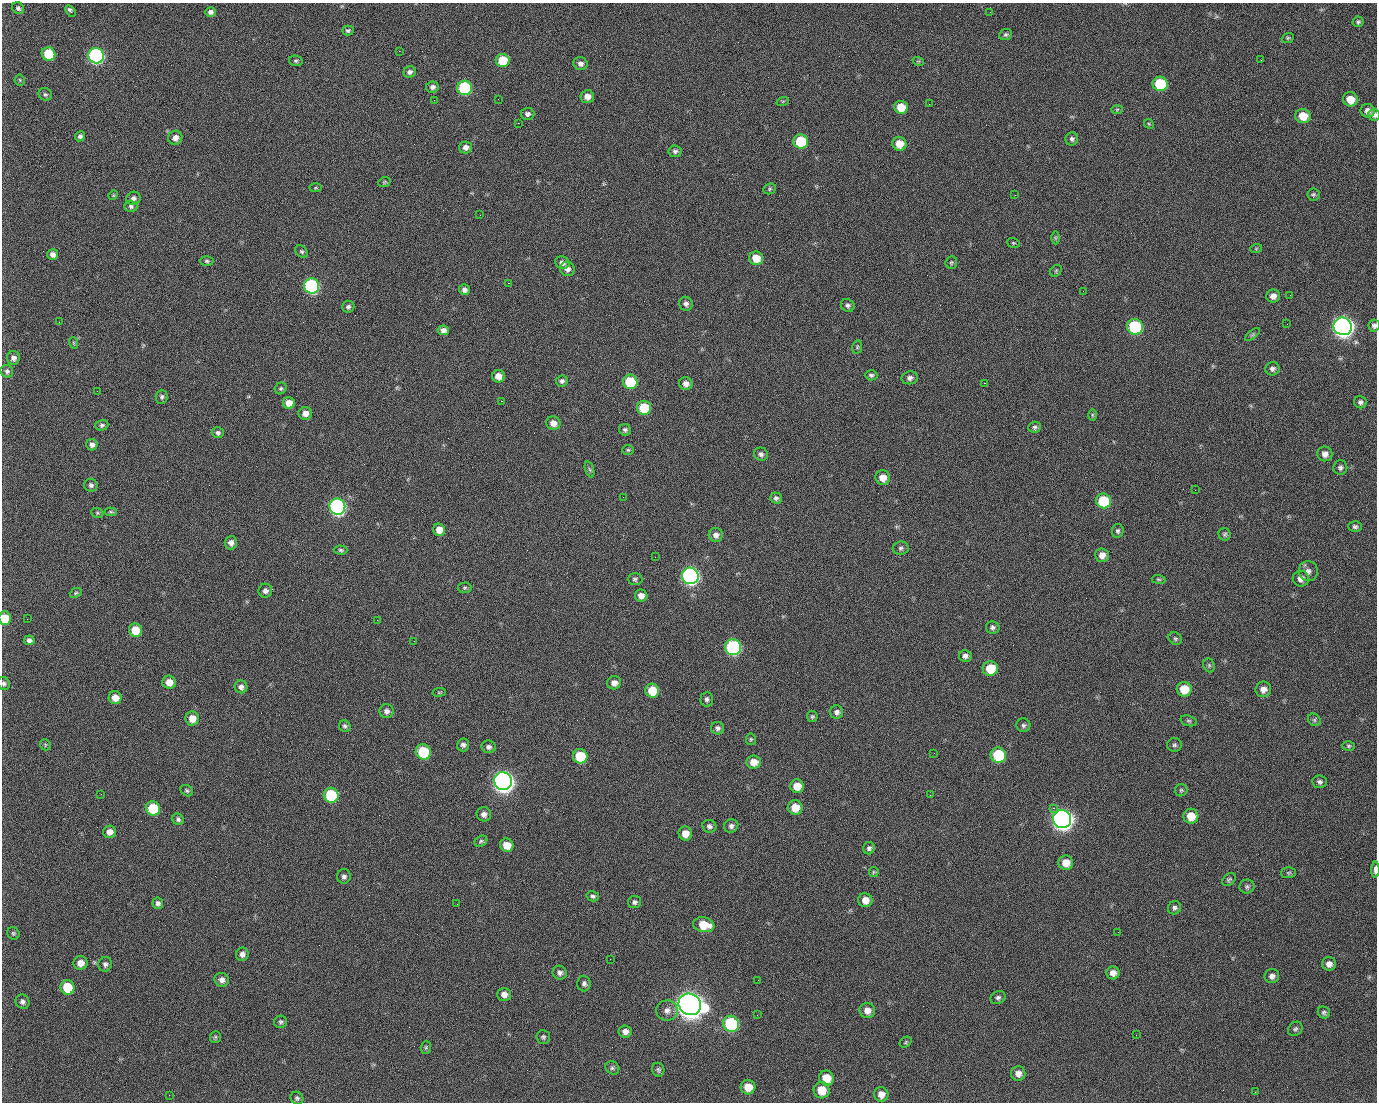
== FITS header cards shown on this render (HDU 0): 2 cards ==
NAXIS1  =                 1375 / length of data axis 1
NAXIS2  =                 1100 / length of data axis 2

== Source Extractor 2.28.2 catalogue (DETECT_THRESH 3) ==
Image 1375 x 1100 px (HDU 0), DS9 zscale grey, 1 PNG px = 1 image px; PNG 1379 x 1104 px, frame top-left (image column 1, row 1100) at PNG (2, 3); each listed source drawn as its Kron ellipse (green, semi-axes under 4 px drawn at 4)
Background 1450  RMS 29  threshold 86.4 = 3 sigma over >= 5 px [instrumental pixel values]
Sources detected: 258; all 258 listed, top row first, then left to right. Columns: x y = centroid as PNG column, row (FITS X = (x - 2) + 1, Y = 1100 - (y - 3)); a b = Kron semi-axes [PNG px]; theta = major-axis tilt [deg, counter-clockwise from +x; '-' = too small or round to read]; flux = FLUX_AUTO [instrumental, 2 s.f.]
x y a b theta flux
18 8 6 5 - 4.9e+03
71 11 6 3 -57 7.0e+03
211 12 5 5 - 6.7e+03
990 12 2 2 - 1.9e+03
1358 22 5 5 - 3.7e+03
348 31 6 5 - 3.7e+03
1006 35 7 5 23 3.7e+03
1288 38 6 5 - 2.7e+03
399 51 2 2 - 2.1e+04
48 54 7 6 - 7.5e+04
96 56 8 7 - 5.1e+05
503 60 7 6 - 5.9e+04
1261 60 2 2 - 8.9e+02
296 61 7 5 -13 3.5e+03
918 61 6 3 -18 2.1e+03
580 64 7 6 - 8.4e+03
410 72 6 5 - 6.2e+03
20 80 5 5 - 2.5e+03
1160 84 7 7 - 1.0e+05
432 87 6 6 - 6.7e+03
465 88 7 7 - 1.8e+05
45 94 7 6 - 4.1e+03
587 97 7 6 - 1.4e+04
498 99 2 2 - 1.1e+03
1350 99 7 7 - 2.6e+04
434 100 2 2 - 4.1e+03
783 101 6 4 18 2.4e+03
929 104 2 2 - 7.8e+02
901 107 7 6 - 3.6e+04
1117 109 6 4 2 2.4e+03
1368 111 7 7 - 1.0e+04
528 114 7 6 - 6.7e+03
1374 115 6 6 - 6.3e+03
1303 116 7 7 - 3.6e+04
518 123 2 2 - 2.3e+04
1149 124 5 4 - 2.6e+03
80 136 5 4 - 5.1e+03
175 138 7 7 - 1.1e+04
1072 139 6 6 - 5.5e+03
801 142 7 7 - 9.3e+04
899 144 7 6 - 3.1e+04
465 147 6 6 - 9.4e+03
675 151 6 5 - 5.3e+03
384 182 6 4 22 2.6e+03
315 188 6 3 1 2.1e+03
770 189 6 5 - 3.5e+03
1313 194 6 6 - 3.6e+03
113 195 5 4 - 2.1e+03
1015 195 2 2 - 6.9e+03
133 198 7 6 - 6.1e+03
131 206 6 5 - 4.8e+03
480 215 2 2 - 8.7e+02
1055 238 6 4 90 2.4e+03
1013 243 6 5 - 2.7e+03
1256 249 6 3 20 2.2e+03
302 251 7 5 -43 3.7e+03
53 254 5 5 - 8.7e+03
756 258 7 6 - 3.1e+04
207 261 7 4 -1 3.8e+03
951 262 6 5 - 3.0e+03
562 263 7 6 - 8.5e+03
567 269 7 7 - 9.2e+03
1056 271 6 5 - 3.0e+03
508 283 2 2 - 5.7e+04
312 286 8 7 - 3.2e+05
464 290 5 5 - 7.6e+03
1083 291 2 2 - 3.2e+03
1290 295 2 2 - 2.0e+03
1273 296 7 6 - 1.1e+04
686 304 7 6 - 6.5e+03
848 305 7 6 - 5.2e+03
348 307 6 6 - 5.3e+03
59 322 3 2 - 1.5e+03
1287 324 2 2 - 1.2e+03
1343 326 9 8 - 1.4e+06
1374 326 6 6 - 5.7e+03
1135 327 8 7 - 1.8e+05
443 330 6 5 - 9.5e+03
1252 335 9 4 39 3.3e+03
74 343 6 3 -71 2.2e+03
857 347 7 5 78 2.7e+03
13 358 7 6 - 8.9e+03
1272 369 7 6 - 5.9e+03
7 371 7 6 - 5.2e+03
871 375 6 5 - 4.0e+03
498 376 6 6 - 1.6e+04
910 378 8 6 10 7.5e+03
562 381 6 5 - 5.5e+03
630 382 7 7 - 9.4e+04
984 383 2 2 - 2.0e+04
686 384 7 6 - 1.1e+04
281 388 6 5 - 3.6e+03
97 391 2 2 - 1.3e+03
162 397 7 6 - 4.9e+03
501 401 3 2 - 5.9e+04
1360 402 6 6 - 5.3e+03
289 403 6 6 - 1.9e+04
644 408 7 7 - 6.9e+04
305 413 7 6 - 1.4e+04
1092 415 6 4 -89 2.4e+03
553 423 7 6 - 1.5e+04
102 425 6 5 - 4.9e+03
1035 427 6 5 - 4.2e+03
625 430 6 5 - 4.5e+03
218 433 6 5 - 4.9e+03
92 445 6 5 - 7.3e+03
628 450 6 5 - 3.0e+03
761 454 7 6 - 6.1e+03
1325 454 7 7 - 1.0e+04
1340 468 7 7 - 5.2e+03
590 469 8 3 -71 3.5e+03
883 478 7 7 - 2.1e+04
91 485 7 6 - 5.8e+03
1195 490 2 2 - 2.4e+03
623 497 2 2 - 3.2e+03
776 498 6 5 - 5.1e+03
1103 501 7 7 - 8.9e+04
337 507 8 8 - 5.6e+05
111 512 6 4 -3 2.8e+03
97 513 6 5 - 2.9e+03
1355 527 6 5 - 4.5e+03
439 530 6 6 - 2.0e+04
1118 531 7 5 77 4.4e+03
1225 534 6 6 - 3.7e+03
716 535 7 7 - 9.6e+03
231 543 6 6 - 1.0e+04
901 548 8 6 7 4.8e+03
341 550 6 4 -3 3.6e+03
1102 555 7 7 - 1.4e+04
655 557 2 2 - 9.3e+02
1308 571 10 9 - 9.7e+03
690 576 8 8 - 6.7e+05
635 579 7 6 - 4.5e+03
1158 579 7 4 -6 2.8e+03
1301 579 8 8 - 1.2e+04
465 588 7 5 3 3.7e+03
265 591 7 6 - 7.9e+03
76 593 6 4 23 2.8e+03
641 596 6 6 - 1.3e+04
5 618 6 6 - 4.1e+04
27 619 2 2 - 4.2e+03
377 620 2 2 - 1.1e+04
993 627 7 6 - 5.8e+03
135 630 7 6 - 4.0e+04
1175 639 7 6 - 3.8e+03
29 640 5 5 - 6.6e+03
414 641 2 2 - 7.6e+02
733 647 8 8 - 3.2e+05
965 656 6 6 - 7.2e+03
1209 665 7 5 -70 3.4e+03
990 669 7 7 - 4.5e+04
169 682 7 6 - 2.0e+04
614 683 7 6 - 1.1e+04
4 684 7 6 - 4.6e+03
241 687 6 6 - 7.3e+03
1184 689 7 7 - 3.9e+04
1263 689 8 7 - 1.1e+04
652 691 7 6 - 4.4e+04
439 692 7 3 8 2.0e+03
115 698 6 6 - 1.9e+04
707 699 7 6 - 5.3e+03
386 711 7 7 - 7.3e+03
837 712 7 6 - 7.3e+03
812 717 5 5 - 3.5e+03
192 718 7 7 - 2.1e+04
1314 720 7 5 -46 3.4e+03
1189 721 8 5 -17 3.7e+03
1023 725 7 7 - 4.4e+03
345 726 6 5 - 4.6e+03
718 728 6 6 - 5.9e+03
751 739 6 5 - 3.0e+03
45 745 6 5 - 2.7e+03
463 745 6 6 - 6.4e+03
1174 745 7 7 - 4.8e+03
1349 746 6 4 1 3.2e+03
489 747 7 6 - 6.3e+03
423 752 8 7 - 9.9e+04
934 753 2 2 - 1.7e+03
998 755 8 7 - 1.2e+05
580 756 7 7 - 7.2e+04
754 762 7 6 - 2.0e+04
503 781 9 8 - 1.5e+06
1320 782 7 6 - 5.4e+03
797 786 7 7 - 2.4e+04
1181 790 6 6 - 3.3e+03
187 791 7 5 -33 3.6e+03
101 794 3 2 - 2.7e+03
331 795 7 7 - 1.4e+05
930 795 2 2 - 7.9e+03
153 808 7 7 - 7.3e+04
795 808 7 7 - 2.9e+04
1053 808 2 2 - 1.6e+04
484 814 7 7 - 8.6e+03
1191 816 7 7 - 3.1e+04
178 819 6 5 - 4.5e+03
1062 819 9 9 - 1.5e+06
709 826 7 6 - 6.1e+03
731 826 7 6 - 6.1e+03
109 832 6 6 - 1.2e+04
685 834 7 6 - 2.0e+04
481 841 7 5 30 3.7e+03
507 845 7 6 - 2.6e+04
869 848 6 6 - 5.3e+03
1066 863 7 7 - 2.2e+04
1375 870 8 3 89 1.1e+04
874 872 5 5 - 2.5e+03
1289 873 7 5 2 3.1e+03
344 876 7 7 - 6.1e+03
1229 880 7 5 39 3.9e+03
1247 886 7 7 - 5.1e+03
593 896 6 5 - 4.5e+03
865 900 7 7 - 1.9e+04
634 902 6 6 - 5.0e+03
158 903 6 5 - 6.1e+03
457 904 3 2 - 1.6e+03
1174 908 7 6 - 5.4e+03
704 925 11 7 -11 4.2e+04
1118 932 2 2 - 2.1e+03
13 933 7 6 - 3.5e+03
242 954 7 6 - 8.4e+03
610 959 2 2 - 2.4e+03
80 963 7 6 - 1.8e+04
105 964 7 7 - 6.0e+03
1329 964 7 6 - 1.0e+04
560 973 7 6 - 6.7e+03
1113 973 6 6 - 1.3e+04
1272 976 7 7 - 8.1e+03
222 980 7 7 - 9.8e+03
758 980 2 2 - 1.7e+03
584 984 8 6 -88 6.4e+03
67 987 7 7 - 5.8e+04
504 994 7 6 - 1.2e+04
998 998 8 6 29 5.3e+03
22 1002 7 7 - 6.7e+03
690 1004 11 10 - 3.1e+06
667 1010 11 10 - 1.3e+04
867 1010 8 7 - 1.4e+04
1324 1012 6 5 - 4.5e+03
757 1015 2 2 - 1.4e+03
281 1022 6 6 - 4.0e+03
731 1024 8 7 - 1.9e+05
1295 1029 8 6 43 4.6e+03
625 1031 6 6 - 1.0e+04
1136 1035 2 2 - 1.0e+03
215 1037 6 5 - 3.2e+03
543 1037 7 7 - 4.3e+03
906 1042 6 5 - 3.0e+03
426 1047 6 5 - 2.9e+03
612 1068 7 6 - 4.3e+03
658 1070 7 6 - 4.2e+03
1018 1073 7 7 - 1.1e+04
826 1078 8 7 - 3.6e+04
748 1087 7 7 - 2.9e+04
822 1090 8 8 - 3.6e+04
1255 1092 2 2 - 8.6e+02
881 1094 7 7 - 1.4e+04
169 1095 2 2 - 5.4e+03
297 1098 7 6 - 4.2e+03
At the frame edge (FLAGS 8, measured only in part): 5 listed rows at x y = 1374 115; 1374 326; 5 618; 4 684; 1375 870